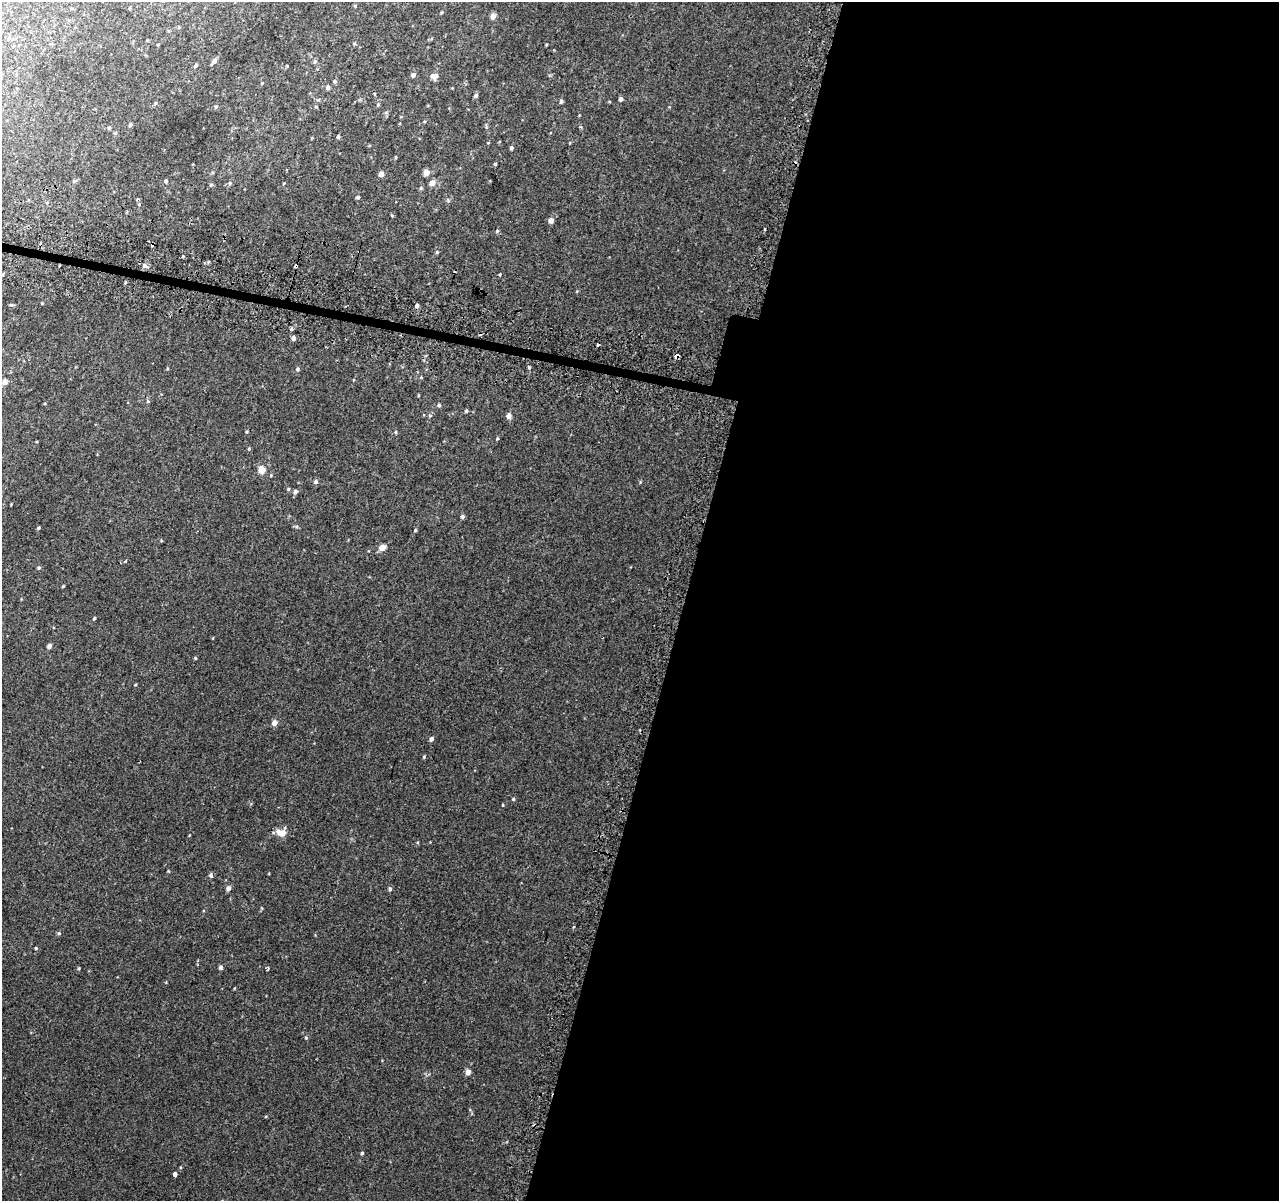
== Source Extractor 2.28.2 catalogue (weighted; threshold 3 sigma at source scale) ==
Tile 12 of 4 x 4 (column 4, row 3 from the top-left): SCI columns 3875-5151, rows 1464-2662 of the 5193 x 5391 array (HDU 1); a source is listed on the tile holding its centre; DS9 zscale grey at full resolution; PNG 1281 x 1203 px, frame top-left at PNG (2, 2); no overlay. Shown black and unused: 47% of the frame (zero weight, under 2 of 3 exposures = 3% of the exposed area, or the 3 px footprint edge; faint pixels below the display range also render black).
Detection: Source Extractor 2.28.2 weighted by HDU 2 'WHT'; one run over the whole footprint, this tile lists its part. Background 0.00843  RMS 0.0068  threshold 0.0307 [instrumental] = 3 sigma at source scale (4.5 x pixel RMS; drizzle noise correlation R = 1.50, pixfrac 1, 0.0396/0.0396 arcsec/px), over >= 5 px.
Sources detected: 96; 1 cosmic-ray / hot-pixel residue — not listed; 1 inside a brighter listed object's ellipse — not listed separately; the other 94 listed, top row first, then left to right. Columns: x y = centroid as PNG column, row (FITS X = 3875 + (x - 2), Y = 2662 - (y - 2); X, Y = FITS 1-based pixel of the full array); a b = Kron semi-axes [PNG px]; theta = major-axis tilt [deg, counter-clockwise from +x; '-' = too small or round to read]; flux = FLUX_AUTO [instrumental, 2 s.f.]
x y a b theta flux
355 6 5 3 - 0.57
130 8 4 3 - 0.57
493 16 5 4 - 4.5
179 27 4 4 - 0.63
158 45 3 2 - 0.48
214 61 7 6 - 2.5
315 61 6 5 - 1.1
196 65 5 4 - 1.2
413 75 5 4 - 2
434 76 9 8 - 2.9
335 81 6 4 -22 0.9
262 83 4 4 - 0.5
328 87 5 5 - 1.7
374 94 4 3 - 0.64
476 95 6 4 52 1.3
621 99 4 4 - 2
561 101 5 5 - 1.2
155 103 6 4 88 0.7
378 104 5 4 - 0.66
216 107 6 5 - 0.92
130 124 5 4 - 1.2
109 128 4 4 - 0.95
338 136 4 4 - 0.96
511 148 4 4 - 1.2
495 164 3 3 - 0.72
426 172 5 5 - 5.5
381 174 4 4 - 4.7
74 181 5 5 - 0.79
166 181 4 4 - 1.1
230 183 5 5 - 1.1
432 183 6 5 - 4.1
211 185 5 4 - 0.95
421 188 5 4 - 0.93
358 197 4 4 - 1.2
137 199 3 3 - 2
392 215 5 3 - 0.53
551 220 5 4 - 3.5
497 231 5 4 - 0.78
437 252 5 4 - 0.8
296 266 4 3 - 3.1
500 274 4 3 - 0.51
42 303 3 3 - 0.5
11 305 5 3 - 0.67
417 306 4 4 - 2
291 329 4 4 - 0.97
293 338 5 4 - 1.9
597 345 3 3 - 1.3
676 356 4 3 - 3.7
529 367 4 4 - 0.87
297 369 6 5 - 1.3
421 377 5 3 - 0.58
5 382 5 5 - 4
418 395 4 3 - 0.51
148 401 5 5 - 0.77
439 405 5 5 - 1.1
466 411 4 4 - 0.99
430 415 5 4 - 0.73
509 416 5 5 - 3.4
246 432 4 3 - 0.64
396 432 5 3 - 0.67
497 438 5 3 - 0.67
249 449 5 4 - 0.58
262 470 5 5 - 11
316 482 6 5 - 1.4
288 489 5 4 - 0.95
295 492 5 5 - 2
462 516 4 4 - 1.6
38 528 4 3 - 0.78
415 530 4 3 - 0.71
382 548 5 5 - 6.5
39 568 5 5 - 0.91
63 586 3 3 - 0.67
94 618 4 3 - 0.81
49 646 4 4 - 2.5
195 658 5 3 - 0.6
135 685 4 3 - 0.47
274 723 5 5 - 4.5
431 739 5 4 - 1.9
424 757 5 4 - 0.76
513 799 4 4 - 0.71
502 805 4 2 - 0.48
278 832 11 8 -49 3.8
211 875 6 4 -83 1.4
228 888 5 5 - 2.7
390 889 5 5 - 1.1
59 933 5 4 - 0.9
36 948 4 3 - 0.71
221 967 4 4 - 1.9
79 968 4 3 - 0.57
267 969 4 3 - 1.2
306 1038 5 4 - 0.79
468 1072 5 4 - 3.9
362 1153 4 4 - 0.86
175 1174 4 3 - 5.5
Overlapping masked pixels (flux is a lower limit): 2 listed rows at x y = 296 266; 676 356